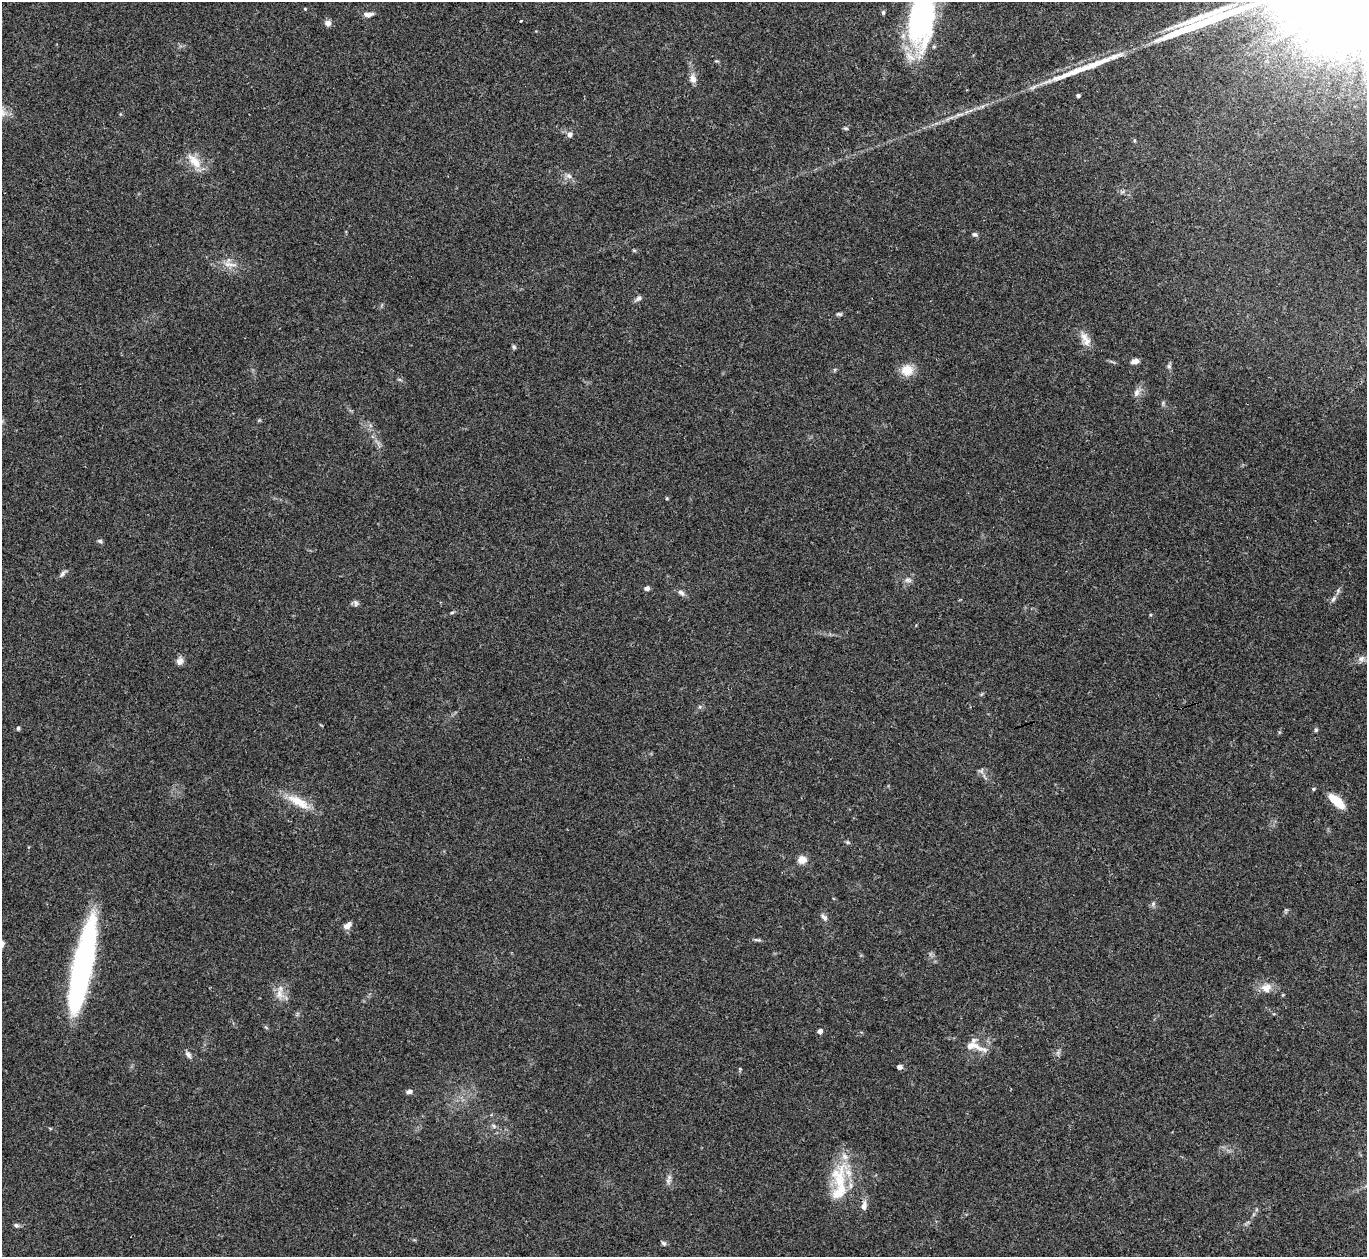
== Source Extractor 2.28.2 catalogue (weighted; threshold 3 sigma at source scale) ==
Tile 10 of 4 x 4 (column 2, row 3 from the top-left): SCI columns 1366-2730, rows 1406-2660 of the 5463 x 5449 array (HDU 1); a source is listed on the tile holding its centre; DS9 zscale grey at full resolution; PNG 1369 x 1259 px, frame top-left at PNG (2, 2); no overlay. Shown black and unused: <1% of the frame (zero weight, under 3 of 4 exposures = <1% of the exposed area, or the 3 px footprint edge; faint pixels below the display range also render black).
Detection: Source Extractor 2.28.2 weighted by HDU 2 'WHT'; one run over the whole footprint, this tile lists its part. Background 0.122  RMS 0.0047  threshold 0.0211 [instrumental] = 3 sigma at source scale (4.5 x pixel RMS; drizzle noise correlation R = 1.50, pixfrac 1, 0.05/0.05 arcsec/px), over >= 5 px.
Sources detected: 67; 2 long thin detections or spike segments (spike, bleed or trail) — not listed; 4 inside a brighter listed object's ellipse — not listed separately; the other 61 listed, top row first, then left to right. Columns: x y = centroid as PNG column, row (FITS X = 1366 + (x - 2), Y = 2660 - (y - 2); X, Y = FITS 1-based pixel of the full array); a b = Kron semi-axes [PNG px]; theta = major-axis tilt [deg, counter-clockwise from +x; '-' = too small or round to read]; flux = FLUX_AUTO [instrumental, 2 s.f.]
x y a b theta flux
305 9 4 3 - 0.42
883 12 6 4 -79 0.81
368 14 12 6 6 2.3
922 16 72 29 83 81
521 21 3 2 - 0.83
328 23 7 6 - 2.5
693 79 9 7 -73 3.2
1078 95 4 3 - 1.2
846 128 7 4 -19 0.6
569 134 7 6 - 1.8
194 161 24 11 -47 7.5
569 176 9 7 -32 1.8
975 234 7 6 - 1.1
634 250 6 3 -19 0.55
230 264 23 6 -6 4.1
638 298 9 6 41 1.6
839 314 8 5 -1 0.88
1085 339 23 10 -63 4.7
514 347 6 5 - 0.88
1135 361 9 6 11 2.4
1169 366 7 5 -69 1
907 370 12 11 - 8
1136 393 13 7 67 2.4
667 498 5 4 - 0.46
100 541 7 5 -16 0.88
63 573 12 5 47 1.4
908 580 10 6 -7 1.6
647 588 6 5 - 1.3
681 593 10 7 -38 1.7
1333 599 10 5 53 1.5
356 603 9 6 -82 1.3
452 612 6 3 19 0.55
1361 658 11 8 17 2.5
180 661 11 8 55 2.2
18 728 5 4 - 0.81
1316 730 6 4 69 0.72
981 771 9 6 72 1.3
1313 789 5 4 - 0.68
1337 801 20 8 -42 10
298 802 34 11 -29 11
847 842 6 4 -71 0.63
802 860 10 9 - 3.9
1153 904 6 5 - 0.99
824 917 11 5 -46 1.6
348 925 12 7 35 2.5
757 940 13 3 -4 0.97
82 967 87 16 78 130
1266 988 15 12 9 4.9
279 993 16 8 -83 4.3
820 1031 4 4 - 2.2
973 1046 36 10 -16 7.5
188 1054 11 6 -52 1.5
899 1067 5 5 - 2
740 1069 5 4 - 0.51
409 1092 8 5 10 1.7
494 1126 6 5 - 0.91
668 1181 10 6 75 1.7
839 1192 48 19 69 21
864 1206 12 7 81 2.9
16 1225 7 6 - 0.99
664 1243 7 6 - 1
Isophote crosses this tile's border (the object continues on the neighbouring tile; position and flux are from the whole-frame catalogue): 1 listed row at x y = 922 16